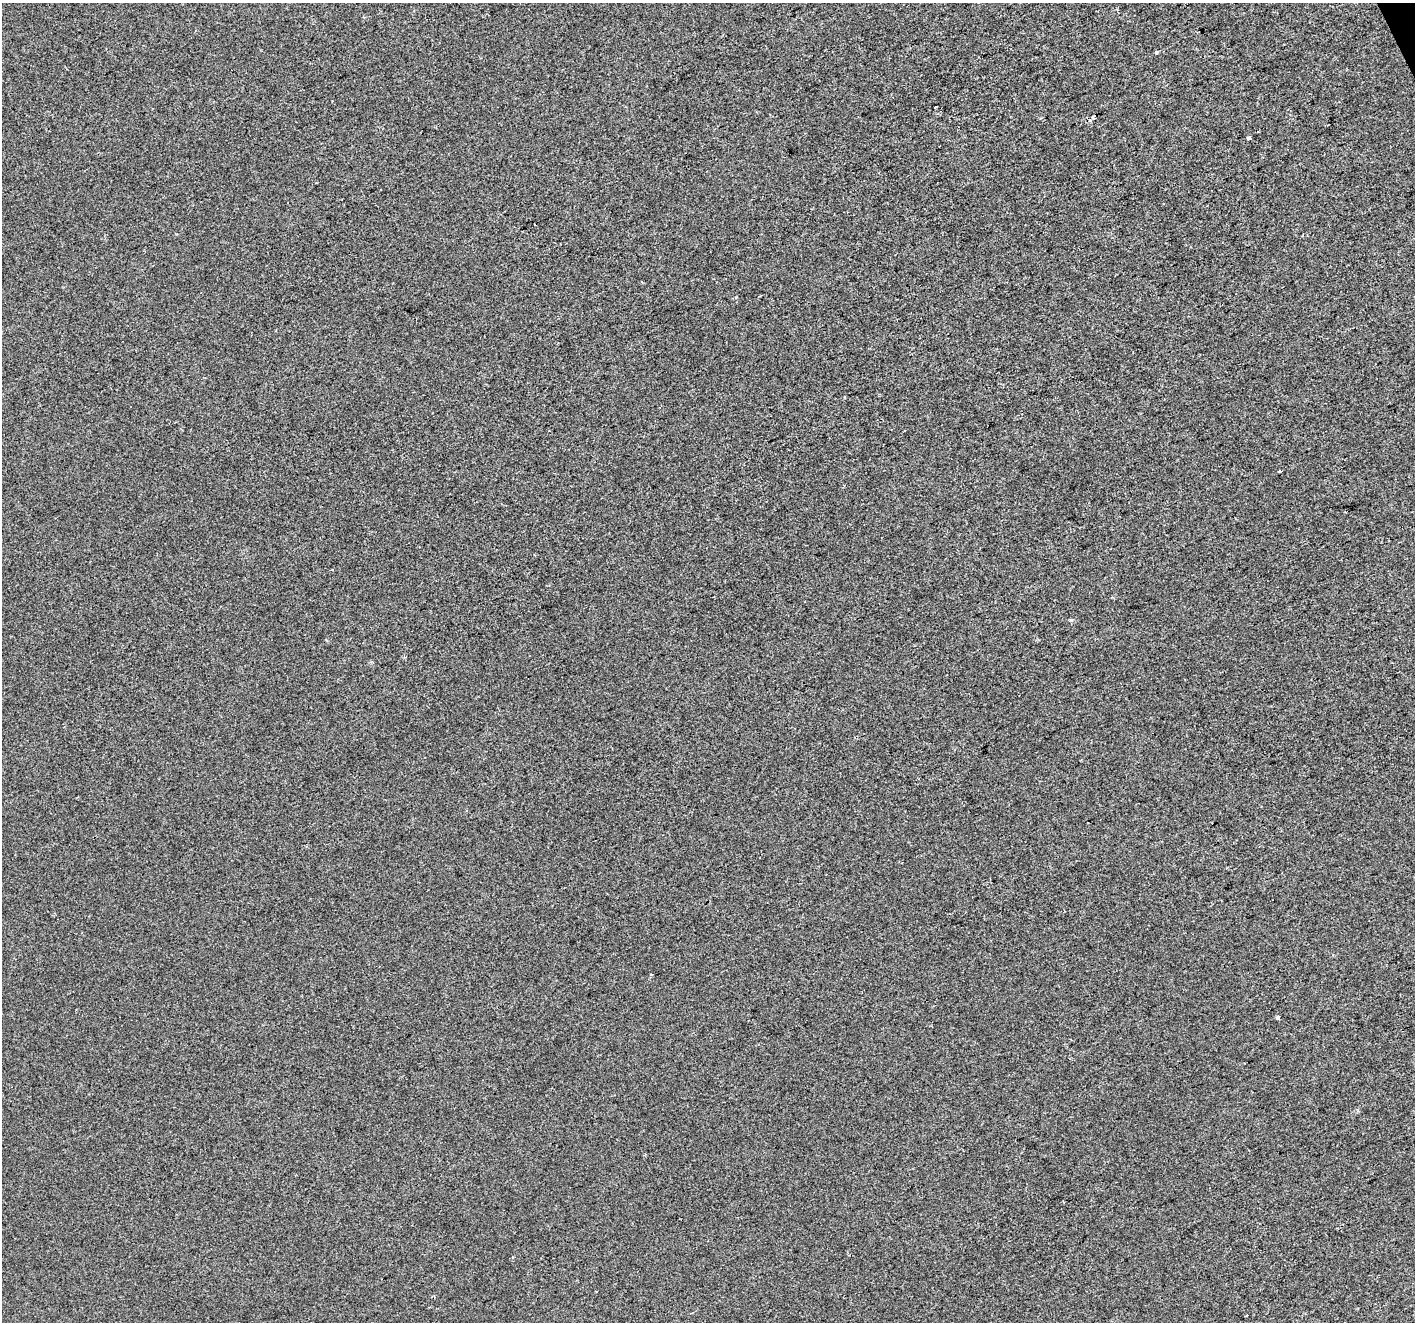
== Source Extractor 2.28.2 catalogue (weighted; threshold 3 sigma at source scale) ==
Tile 10 of 4 x 4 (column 2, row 3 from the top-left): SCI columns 1415-2827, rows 1467-2786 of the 5653 x 5515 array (HDU 1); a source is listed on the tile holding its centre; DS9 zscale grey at full resolution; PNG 1417 x 1324 px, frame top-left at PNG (2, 3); no overlay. Shown black and unused: <1% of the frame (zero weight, under 2 of 3 exposures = <1% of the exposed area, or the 3 px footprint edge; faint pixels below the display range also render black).
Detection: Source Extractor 2.28.2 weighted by HDU 2 'WHT'; one run over the whole footprint, this tile lists its part. Background -2.72e-04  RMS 0.0056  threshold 0.025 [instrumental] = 3 sigma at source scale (4.5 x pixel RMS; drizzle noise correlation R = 1.50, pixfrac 1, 0.0396/0.0396 arcsec/px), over >= 5 px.
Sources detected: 10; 2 cosmic-ray / hot-pixel residue — not listed; the other 8 listed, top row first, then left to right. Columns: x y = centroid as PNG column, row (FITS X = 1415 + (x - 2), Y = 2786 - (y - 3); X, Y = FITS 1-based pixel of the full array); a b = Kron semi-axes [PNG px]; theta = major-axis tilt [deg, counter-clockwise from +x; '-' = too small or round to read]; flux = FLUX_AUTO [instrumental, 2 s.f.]
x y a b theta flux
1156 52 3 3 - 2.8
935 107 3 3 - 1.9
1249 138 4 3 - 3.8
1280 472 3 3 - 5.4
651 975 4 3 - 0.73
1277 1018 4 3 - 1.9
1064 1202 3 2 - 0.43
1246 1315 3 3 - 1.9